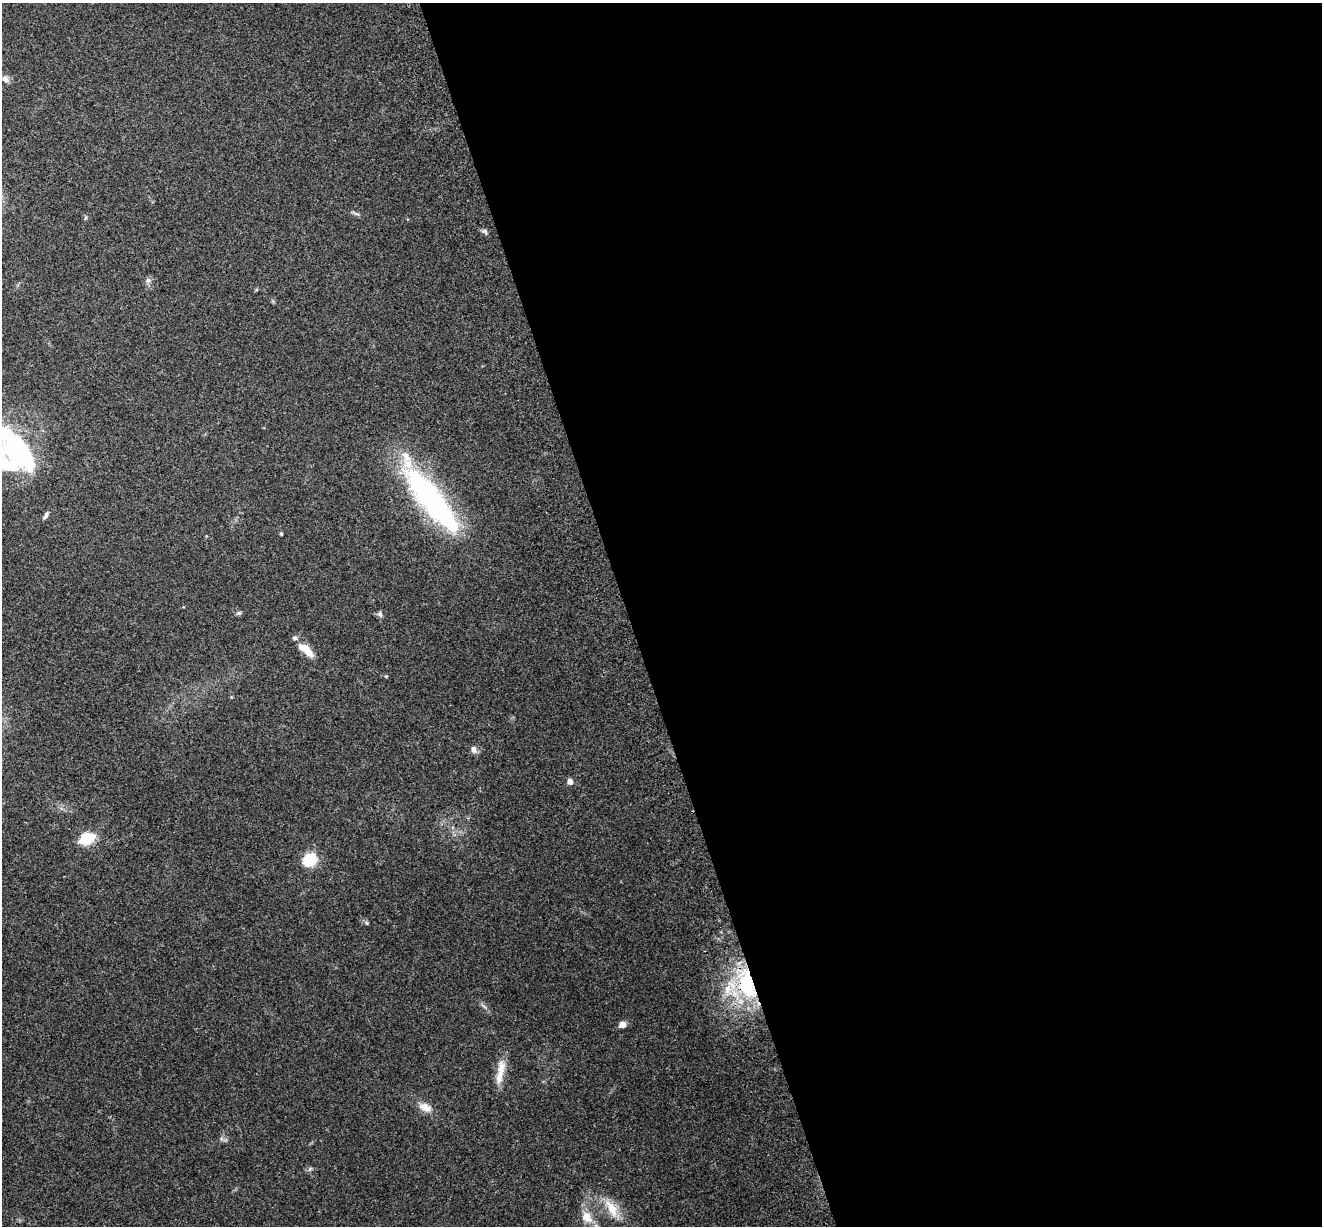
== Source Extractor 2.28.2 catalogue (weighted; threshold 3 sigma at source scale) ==
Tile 8 of 4 x 4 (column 4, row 2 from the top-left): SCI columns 4083-5402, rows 2705-3928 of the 5522 x 5357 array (HDU 1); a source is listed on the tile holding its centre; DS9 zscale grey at full resolution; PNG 1324 x 1228 px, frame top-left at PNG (2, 3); no overlay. Shown black and unused: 53% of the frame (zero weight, under 3 of 4 exposures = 9% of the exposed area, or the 3 px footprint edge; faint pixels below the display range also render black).
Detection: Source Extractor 2.28.2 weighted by HDU 2 'WHT'; one run over the whole footprint, this tile lists its part. Background 0.176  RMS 0.007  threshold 0.0315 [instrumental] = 3 sigma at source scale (4.5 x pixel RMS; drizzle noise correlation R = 1.50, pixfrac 1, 0.0396/0.0396 arcsec/px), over >= 5 px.
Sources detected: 31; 2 inside a brighter object's white glare — not listed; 5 inside a brighter listed object's ellipse — not listed separately; the other 24 listed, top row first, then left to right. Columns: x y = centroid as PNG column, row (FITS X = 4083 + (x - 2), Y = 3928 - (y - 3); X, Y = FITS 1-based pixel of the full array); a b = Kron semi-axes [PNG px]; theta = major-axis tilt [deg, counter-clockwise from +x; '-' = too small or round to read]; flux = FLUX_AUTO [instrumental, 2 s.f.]
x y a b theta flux
5 79 11 7 -41 3.4
86 218 7 3 81 0.93
485 231 7 5 -73 1.6
148 280 7 6 - 1.8
21 452 61 26 -57 74
433 499 102 29 -44 130
47 514 7 6 - 1.4
281 534 4 4 - 0.76
239 613 6 5 - 1.4
380 614 7 6 - 1.9
306 650 22 8 -39 11
474 750 9 7 -72 3
570 782 7 6 - 3.1
87 838 9 7 22 46
310 860 6 6 - 110
367 923 6 4 -71 0.96
747 984 46 23 -74 68
483 1006 11 2 -35 1.3
622 1024 7 6 - 4.5
499 1077 29 10 80 11
425 1107 17 10 -20 7
310 1169 7 4 45 1.3
611 1208 28 11 -61 14
587 1217 17 12 -45 9.5
Overlapping masked pixels (flux is a lower limit): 1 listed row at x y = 747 984